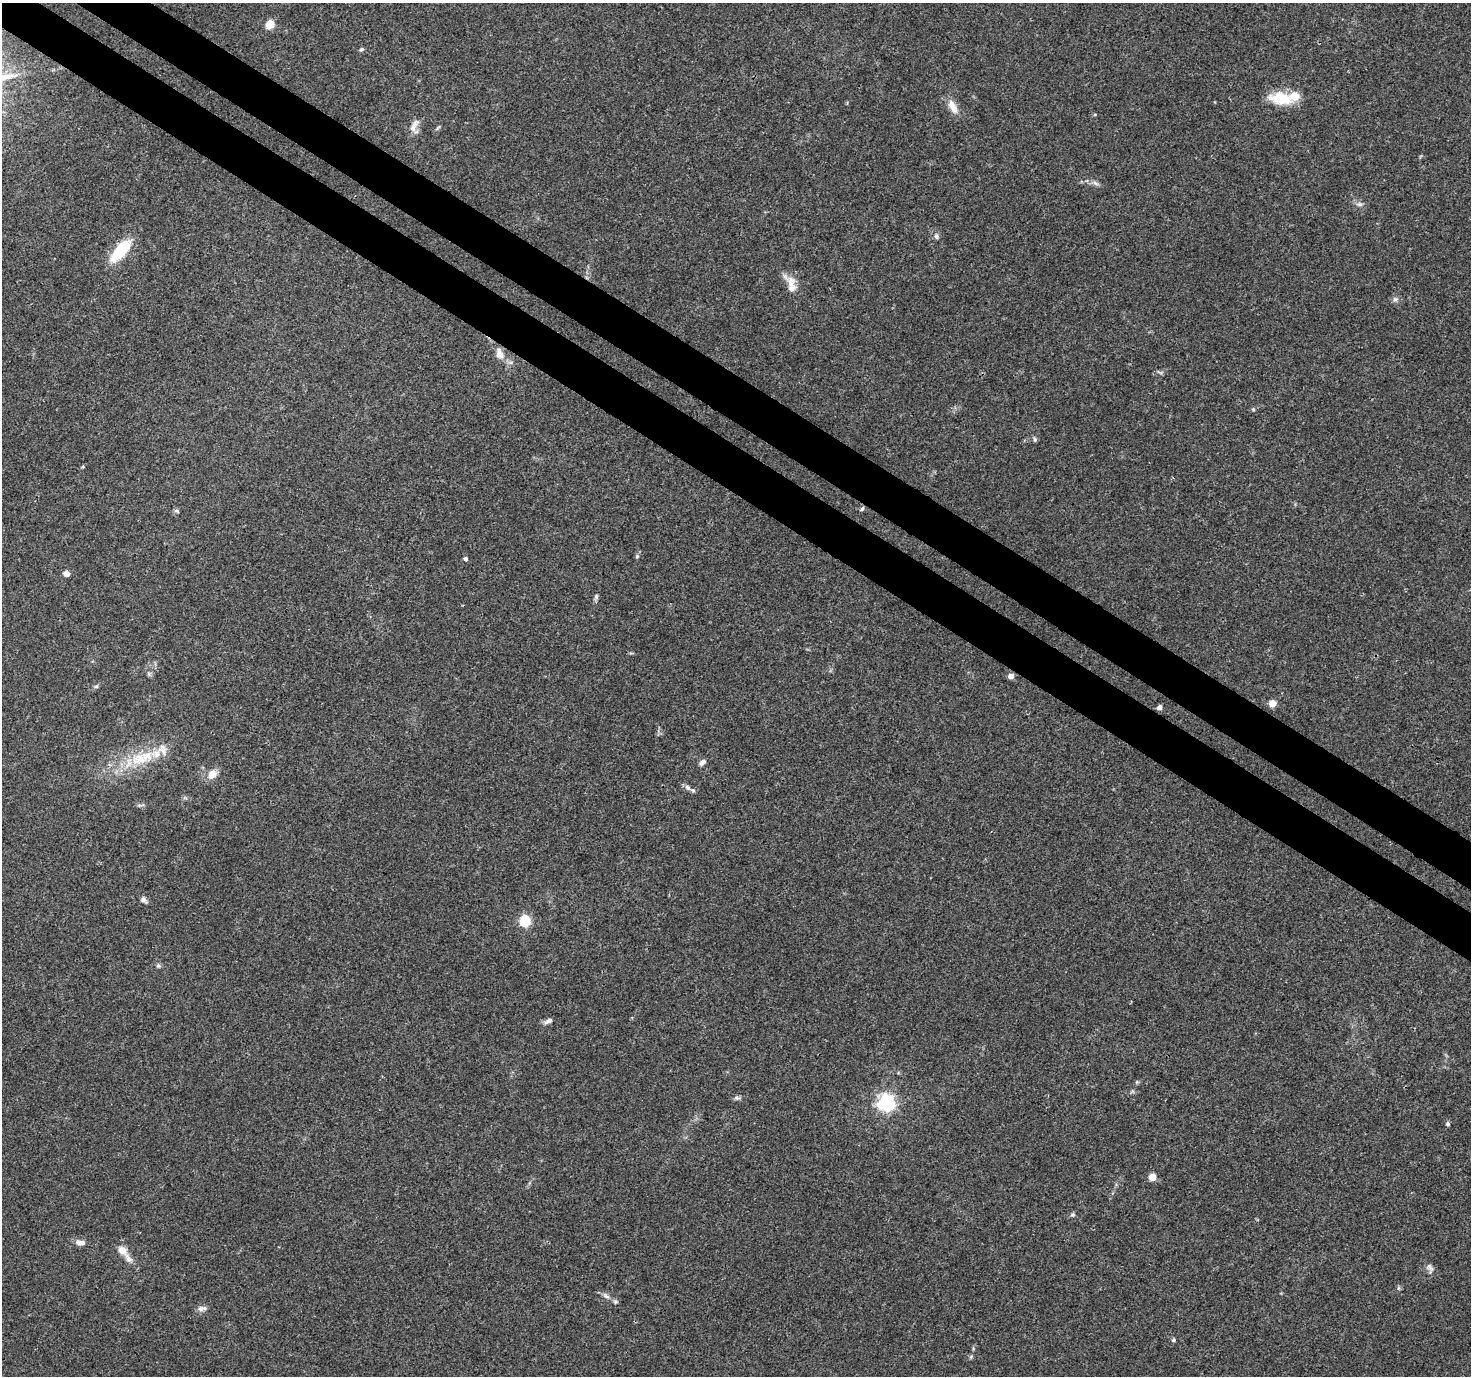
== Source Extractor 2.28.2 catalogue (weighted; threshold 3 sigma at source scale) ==
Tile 11 of 4 x 4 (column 3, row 3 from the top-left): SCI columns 2976-4444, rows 1608-2981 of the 5958 x 6028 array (HDU 1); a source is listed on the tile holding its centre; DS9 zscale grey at full resolution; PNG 1473 x 1378 px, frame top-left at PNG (2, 3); no overlay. Shown black and unused: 7% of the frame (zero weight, under 3 of 4 exposures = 5% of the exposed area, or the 3 px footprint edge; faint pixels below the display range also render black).
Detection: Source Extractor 2.28.2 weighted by HDU 2 'WHT'; one run over the whole footprint, this tile lists its part. Background 0.0158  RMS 0.0026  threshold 0.0117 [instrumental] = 3 sigma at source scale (4.5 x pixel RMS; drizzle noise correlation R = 1.50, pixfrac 1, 0.0396/0.0396 arcsec/px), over >= 5 px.
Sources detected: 52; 6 inside a brighter listed object's ellipse — not listed separately; the other 46 listed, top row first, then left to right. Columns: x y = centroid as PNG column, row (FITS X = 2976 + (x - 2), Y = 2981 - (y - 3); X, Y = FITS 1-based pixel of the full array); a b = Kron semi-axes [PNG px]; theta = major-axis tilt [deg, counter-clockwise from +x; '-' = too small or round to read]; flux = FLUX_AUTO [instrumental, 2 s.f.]
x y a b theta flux
270 24 6 5 - 7.6
361 49 5 5 - 0.47
1281 98 30 14 -7 8.2
953 107 21 9 -61 2.9
414 126 21 8 61 2
438 128 10 3 50 0.37
1095 183 10 5 -36 0.79
1359 204 9 5 7 0.78
936 236 8 6 -66 0.72
120 251 28 11 50 12
791 282 24 12 -50 3.2
1395 299 8 7 - 0.78
499 354 16 10 -72 2.3
511 362 6 4 19 0.47
1160 372 9 4 -13 0.48
1035 439 6 5 - 0.49
83 467 5 3 - 0.23
862 509 7 4 53 0.43
176 511 7 4 -19 0.43
637 556 5 5 - 0.36
465 559 5 4 - 0.61
66 573 5 5 - 2.2
596 597 7 5 -71 0.55
1011 676 5 5 - 1.7
96 686 6 4 0 0.37
1272 703 5 5 - 5
1159 707 5 4 - 1.2
139 759 26 16 10 8.5
702 762 9 6 45 0.94
211 774 12 10 49 2.6
687 787 9 7 -46 1
144 900 9 6 -62 0.8
524 921 6 6 - 20
158 966 7 5 -42 0.49
548 1021 12 5 29 0.91
737 1098 8 6 -11 0.66
886 1102 7 7 - 68
1448 1124 5 4 - 0.46
1152 1177 5 5 - 4.7
1073 1215 6 5 - 0.49
81 1243 13 7 -8 1.7
122 1250 15 9 -41 2.3
1429 1267 12 8 -45 1.1
606 1296 13 6 -32 1.1
202 1308 12 7 5 1.1
1173 1340 5 4 - 0.4